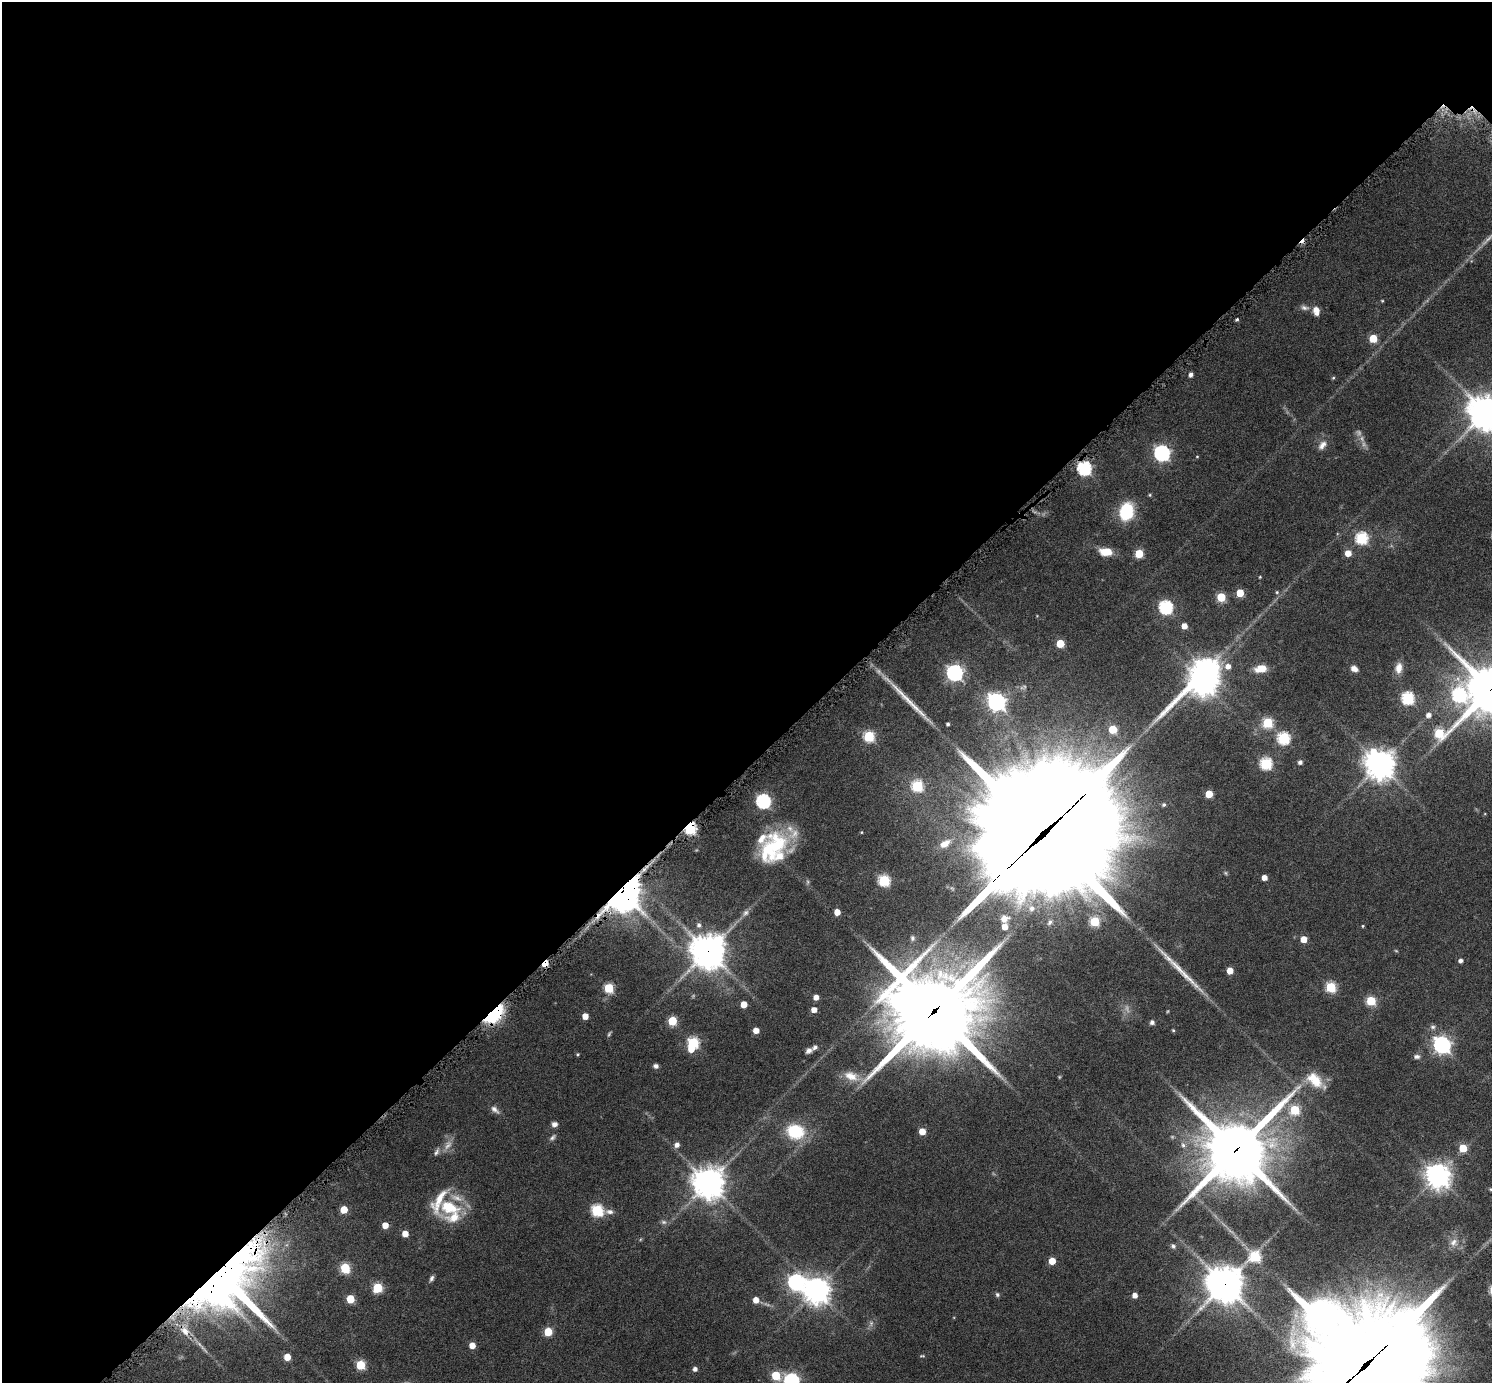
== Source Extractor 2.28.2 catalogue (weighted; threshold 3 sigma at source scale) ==
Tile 5 of 4 x 4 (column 1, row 2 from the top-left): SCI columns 48-1537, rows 3091-4471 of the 6038 x 6038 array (HDU 1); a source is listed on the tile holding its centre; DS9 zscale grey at full resolution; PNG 1494 x 1385 px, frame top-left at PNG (2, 2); no overlay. Shown black and unused: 55% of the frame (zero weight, under 6 of 12 exposures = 2% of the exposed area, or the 3 px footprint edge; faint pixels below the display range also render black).
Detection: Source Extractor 2.28.2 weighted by HDU 2 'WHT'; one run over the whole footprint, this tile lists its part. Background 0.0763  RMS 0.0032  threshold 0.013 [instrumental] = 3 sigma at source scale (4.09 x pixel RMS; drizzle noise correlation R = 1.36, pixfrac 0.8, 0.05/0.05 arcsec/px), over >= 5 px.
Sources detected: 161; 10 too faint to see at this stretch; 2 inside a brighter object's white glare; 1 cosmic-ray / hot-pixel residue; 2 long thin detections or spike segments (spike, bleed or trail) — not listed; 9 inside a brighter listed object's ellipse — not listed separately; the other 137 listed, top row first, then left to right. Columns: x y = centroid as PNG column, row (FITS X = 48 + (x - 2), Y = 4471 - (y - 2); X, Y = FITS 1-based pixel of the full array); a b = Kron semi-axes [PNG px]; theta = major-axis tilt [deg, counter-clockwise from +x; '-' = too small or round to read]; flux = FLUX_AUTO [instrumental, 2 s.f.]
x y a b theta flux
1382 301 4 4 - 0.26
1304 308 12 7 -11 1.2
1316 311 11 8 -76 2.1
1237 319 4 4 - 0.41
1373 338 5 5 - 8.3
1191 375 4 4 - 1
1333 378 5 4 - 0.31
1486 412 12 11 - 570
1322 445 14 8 56 2
1162 453 7 7 - 79
1197 457 4 3 - 0.22
1084 468 6 6 - 52
1126 512 16 12 74 16
1361 538 6 6 - 33
1106 552 13 8 -6 4.8
1348 553 5 5 - 3.4
1139 554 5 5 - 10
1260 577 4 4 - 0.22
1277 592 5 4 - 0.42
1240 593 5 5 - 6.5
1221 597 5 5 - 11
1166 607 6 6 - 46
1184 626 5 4 - 2.5
1060 643 5 5 - 8.4
1228 666 6 6 - 2
1261 668 13 8 9 4.1
1399 668 13 8 80 2.5
1354 669 8 6 -25 1.8
954 673 7 7 - 80
1203 683 18 9 32 330
1491 689 18 17 - 1200
1459 695 8 7 - 42
1408 698 6 6 - 35
996 702 7 7 - 130
1428 715 6 5 - 1.3
1268 723 5 5 - 19
948 724 4 3 - 0.55
1113 729 5 5 - 8.4
1439 733 11 6 18 16
869 736 6 6 - 23
1283 738 6 6 - 33
1300 762 5 4 - 0.94
1266 764 6 6 - 29
1380 764 11 10 - 370
917 786 6 6 - 26
1209 794 5 5 - 6.8
763 801 6 6 - 55
1164 805 5 5 - 0.54
690 828 6 5 - 35
1042 835 68 44 41 12000
945 844 14 8 33 2.7
776 846 46 24 48 18
1264 878 4 4 - 2.4
884 880 6 6 - 25
808 882 7 4 90 0.48
622 892 11 10 - 680
1032 908 8 8 - 1.5
837 912 5 5 - 3.1
746 913 10 7 50 1.1
1004 919 8 7 - 2.3
1095 921 5 5 - 15
1050 922 8 5 57 0.69
699 925 7 6 - 0.79
1363 926 4 3 - 0.28
1005 927 5 5 - 2.9
912 938 7 6 - 0.63
1304 939 5 5 - 4.1
708 951 12 11 - 510
1461 961 4 4 - 1.1
545 963 6 4 45 6
1230 971 5 5 - 3.9
1331 987 6 5 - 20
609 988 5 5 - 16
816 997 4 4 - 1.9
899 1000 9 8 - 51
1371 1001 5 5 - 16
744 1004 5 5 - 3.2
814 1010 5 4 - 2.1
934 1011 36 34 23 2300
495 1014 22 11 45 18
585 1016 5 5 - 2.9
672 1021 5 5 - 13
1152 1022 5 4 - 1
1433 1027 8 6 -13 0.78
756 1030 5 4 - 2.5
1173 1030 4 4 - 0.32
693 1043 6 6 - 26
1442 1045 7 7 - 110
809 1051 9 6 32 1
577 1054 5 4 - 0.32
1417 1057 9 6 -6 0.88
656 1066 6 5 - 0.87
851 1076 23 12 -21 4.8
1315 1080 25 15 -43 6.4
495 1109 14 7 -40 1.3
1295 1110 6 5 - 15
554 1124 7 6 - 1.2
922 1131 5 5 - 4
795 1132 18 14 -15 14
552 1137 10 6 45 0.77
677 1145 6 5 - 1.4
1463 1148 5 5 - 8.6
1236 1150 23 21 42 2000
436 1152 11 5 62 0.92
1438 1176 8 8 - 300
708 1183 10 10 - 420
1491 1189 6 4 -22 0.38
449 1207 30 20 -16 13
344 1210 5 5 - 6.4
597 1210 6 6 - 29
609 1212 11 6 -5 1.3
385 1225 5 5 - 3.2
405 1234 5 5 - 3.3
1453 1242 12 10 46 2.2
1173 1246 6 5 - 0.63
1255 1257 7 6 - 20
1052 1261 5 5 - 4.7
345 1268 6 5 - 16
431 1278 8 5 67 0.77
795 1282 8 7 - 69
228 1283 69 55 44 190
1225 1284 12 12 - 550
378 1288 6 5 - 15
816 1290 9 8 - 340
997 1295 6 6 - 0.54
1135 1295 4 4 - 1.9
350 1299 5 5 - 9.6
756 1300 5 5 - 2.5
548 1332 5 5 - 11
472 1345 5 5 - 3.4
922 1356 8 3 1 0.36
287 1357 5 5 - 4.5
361 1365 5 5 - 13
1365 1365 51 43 38 6500
695 1369 4 4 - 1.2
776 1375 6 5 - 12
791 1381 7 6 - 66
Overlapping masked pixels (flux is a lower limit): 12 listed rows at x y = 1491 689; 690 828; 1042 835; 622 892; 708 951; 545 963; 934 1011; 495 1014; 1236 1150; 228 1283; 1225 1284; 1365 1365
Isophote crosses this tile's border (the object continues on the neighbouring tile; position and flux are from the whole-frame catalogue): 5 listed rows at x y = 1486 412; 1491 689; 1491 1189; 1365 1365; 791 1381